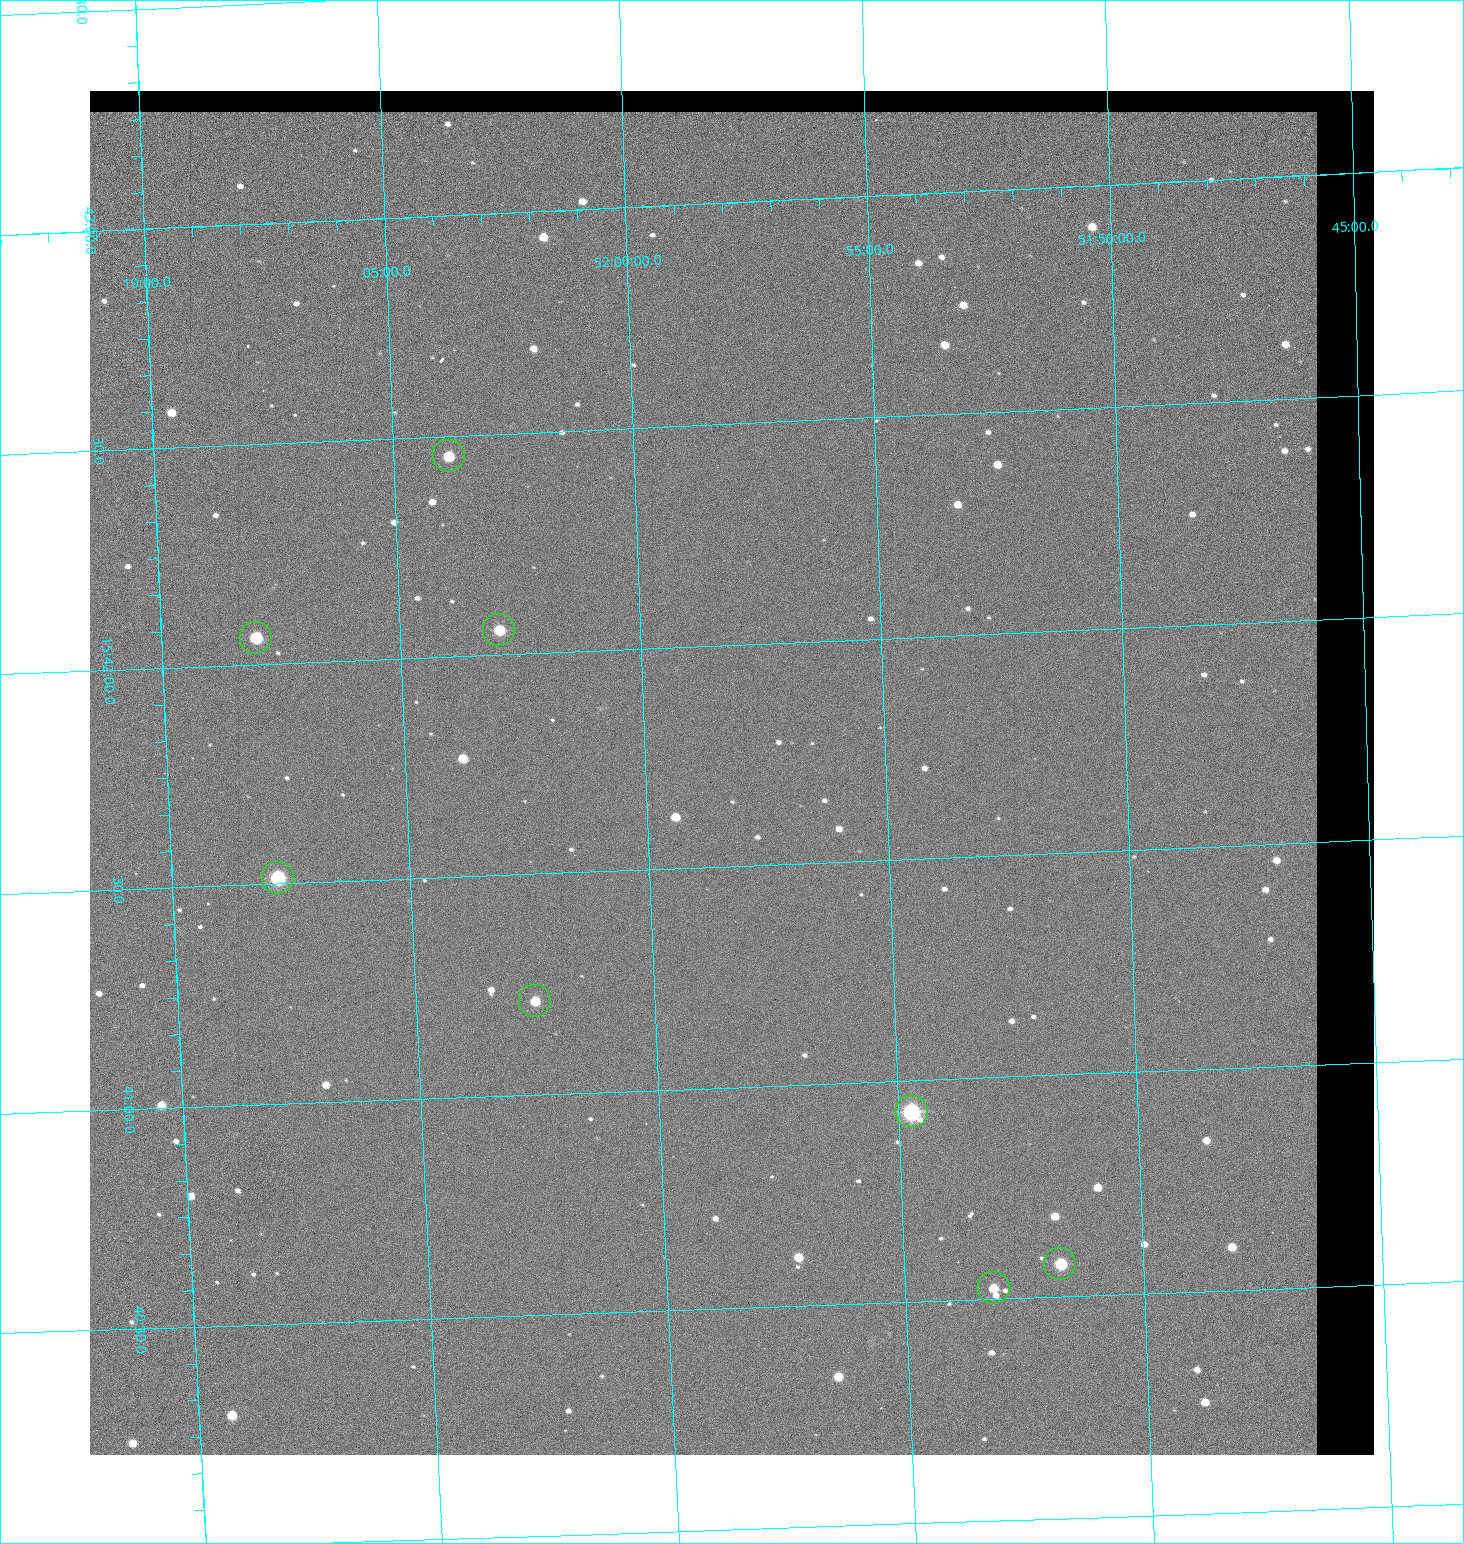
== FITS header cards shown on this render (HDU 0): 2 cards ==
NAXIS1  =                 1284 / length of data axis 1
NAXIS2  =                 1364 / length of data axis 2

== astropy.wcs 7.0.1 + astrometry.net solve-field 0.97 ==
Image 1284 x 1364 px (HDU 0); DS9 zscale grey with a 90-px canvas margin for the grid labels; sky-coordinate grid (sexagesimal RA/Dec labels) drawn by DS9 from the SOLVED WCS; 8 Tycho-2 reference stars matched to detected sources circled (green)
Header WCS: RA---TAN/DEC--TAN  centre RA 15:41:43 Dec +51:58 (235.43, +51.97 deg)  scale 1.26 arcsec/px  FOV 26.9' x 28.5'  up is +92 deg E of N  parity flipped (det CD > 0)
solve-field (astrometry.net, Tycho-2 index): VERIFIED the header's WCS against the Tycho-2 star catalogue (8 matches, 0 conflicts) and refined it, rather than solving blind
Solved WCS: RA---TAN-SIP/DEC--TAN-SIP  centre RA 15:41:43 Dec +51:58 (235.43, +51.97 deg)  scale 1.25 arcsec/px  FOV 26.8' x 28.5'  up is +92 deg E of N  parity flipped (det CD > 0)
The solver's refit moves the header's centre by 0.34 arcsec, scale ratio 0.9966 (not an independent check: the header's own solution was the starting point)
Tycho-2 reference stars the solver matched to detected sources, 8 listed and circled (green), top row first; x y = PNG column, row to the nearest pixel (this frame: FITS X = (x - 90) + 1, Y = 1364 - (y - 91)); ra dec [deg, ICRS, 3 dp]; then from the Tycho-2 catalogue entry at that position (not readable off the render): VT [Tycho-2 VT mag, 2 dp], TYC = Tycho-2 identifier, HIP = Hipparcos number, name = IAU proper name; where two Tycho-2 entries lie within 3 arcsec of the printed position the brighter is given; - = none
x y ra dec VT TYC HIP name
449 456 235.614 +52.064 11.61 3489-1132-1 - -
499 630 235.514 +52.049 11.19 3489-1407-1 - -
256 638 235.515 +52.133 11.12 3489-1380-1 - -
278 878 235.378 +52.130 9.31 3489-1322-1 76850 -
535 1001 235.303 +52.042 11.52 3489-958-1 - -
912 1112 235.232 +51.912 9.59 3489-824-1 - -
1060 1264 235.143 +51.862 10.97 3489-1016-1 - -
994 1288 235.131 +51.886 12.29 3489-908-1 - -